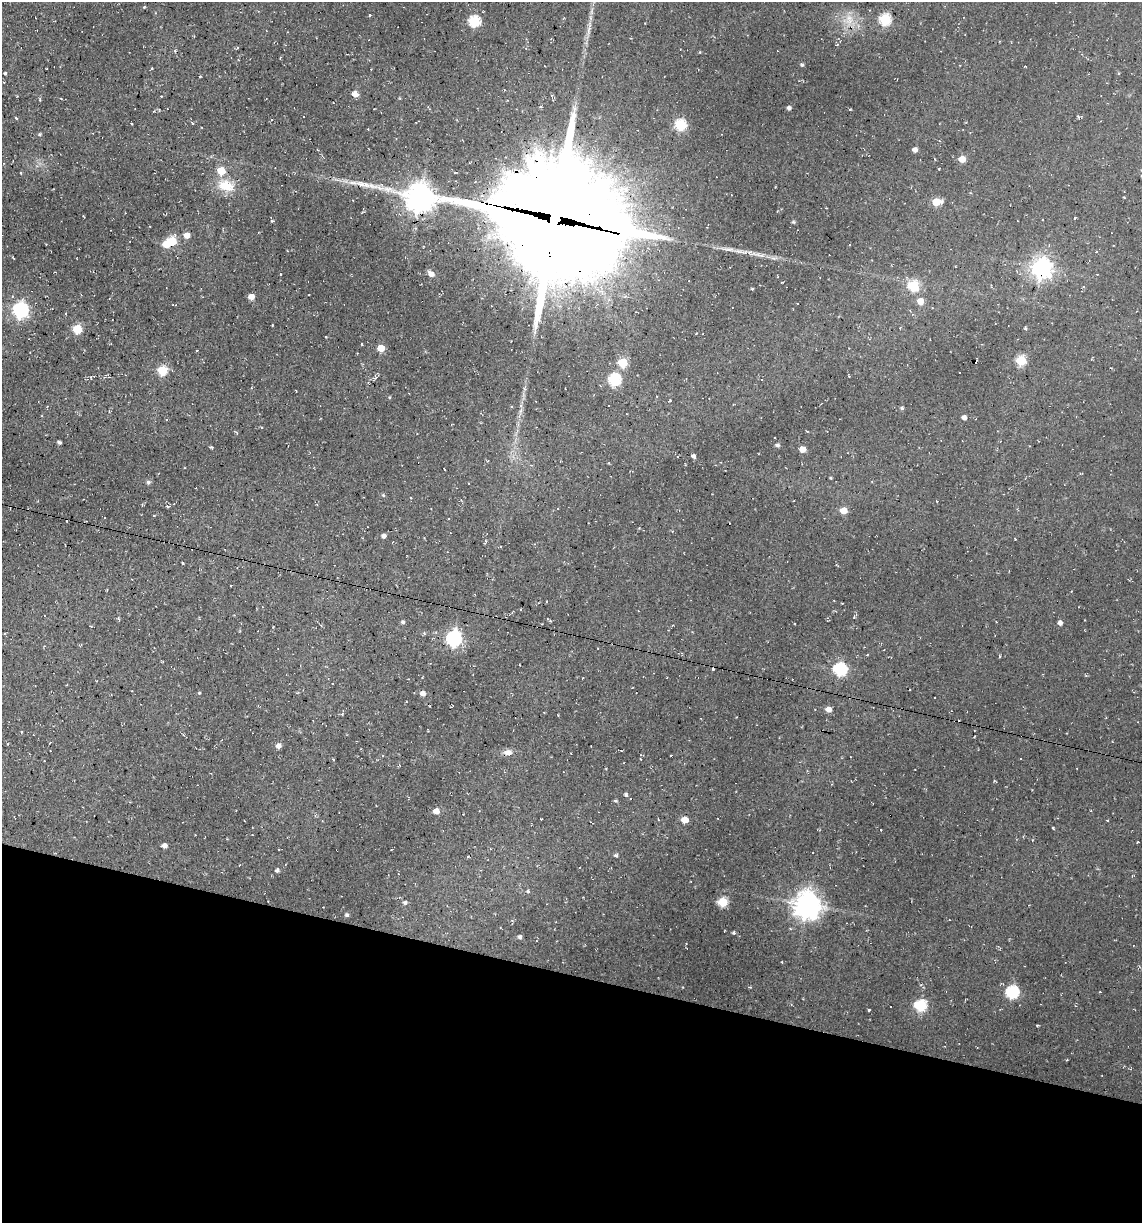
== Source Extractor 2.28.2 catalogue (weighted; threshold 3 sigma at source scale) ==
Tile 15 of 4 x 4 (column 3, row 4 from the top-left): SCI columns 2512-3651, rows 1-1221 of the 4904 x 4884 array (HDU 1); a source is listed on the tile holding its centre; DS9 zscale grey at full resolution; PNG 1144 x 1225 px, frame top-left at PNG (2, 2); no overlay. Shown black and unused: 20% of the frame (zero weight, under 2 of 3 exposures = <1% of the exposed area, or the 3 px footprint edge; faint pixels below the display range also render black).
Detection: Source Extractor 2.28.2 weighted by HDU 2 'WHT'; one run over the whole footprint, this tile lists its part. Background 0.136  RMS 0.014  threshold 0.0627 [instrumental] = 3 sigma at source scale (4.5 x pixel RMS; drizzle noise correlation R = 1.50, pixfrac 1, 0.05/0.05 arcsec/px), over >= 5 px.
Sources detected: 150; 1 inside a brighter object's white glare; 23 cosmic-ray / hot-pixel residue — not listed; the other 126 listed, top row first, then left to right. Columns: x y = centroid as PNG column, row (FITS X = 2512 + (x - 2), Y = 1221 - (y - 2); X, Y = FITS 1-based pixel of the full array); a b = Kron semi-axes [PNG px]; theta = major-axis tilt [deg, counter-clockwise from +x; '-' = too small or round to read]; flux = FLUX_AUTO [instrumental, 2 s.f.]
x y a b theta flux
144 7 4 3 - 1.2
370 15 4 3 - 1.1
885 19 6 6 - 130
849 20 19 12 -88 23
474 21 6 6 - 130
589 28 24 5 82 12
837 45 5 3 - 1.4
700 52 4 3 - 0.95
802 65 5 4 - 2.5
151 69 4 3 - 1.6
5 73 4 3 - 2
200 76 4 2 - 1
355 94 4 4 - 18
161 96 3 2 - 0.84
40 99 5 3 - 1.6
789 108 4 4 - 4.4
850 109 4 2 - 1.1
16 118 5 3 - 1.3
192 123 5 4 - 1.4
681 125 6 6 - 110
368 129 3 2 - 0.93
40 134 5 4 - 2.4
915 150 4 4 - 6.3
962 159 5 5 - 19
221 171 5 5 - 40
21 173 3 3 - 1.5
226 186 21 13 -18 33
420 198 9 9 - 2100
936 202 6 5 - 35
1075 218 3 2 - 1.2
555 219 45 38 -17 40000
272 221 5 3 - 1.5
793 222 5 4 - 1.9
187 235 5 5 - 13
172 241 6 6 - 63
728 249 25 5 -7 11
758 254 30 5 -12 14
13 258 6 2 -44 1.1
1042 268 7 7 - 810
280 274 3 2 - 1.2
431 274 8 5 -34 8.8
782 282 3 2 - 1
913 286 6 6 - 96
752 289 3 3 - 1.5
251 297 5 4 - 14
920 301 6 6 - 14
20 310 7 6 - 370
1025 328 4 3 - 2.1
77 329 5 5 - 63
696 334 4 2 - 0.99
381 348 6 6 - 21
1021 360 5 5 - 75
623 363 5 5 - 53
162 370 6 5 - 65
849 376 3 2 - 1.2
374 378 8 3 25 2.5
614 379 6 6 - 150
761 379 3 2 - 1.2
296 390 3 2 - 1.2
390 397 5 3 - 1.2
902 408 4 4 - 2.6
109 411 4 4 - 1.2
521 411 9 4 71 3.9
964 418 4 4 - 6
166 420 4 3 - 1.2
237 433 6 3 -70 1.4
59 442 4 3 - 2.6
777 445 5 4 - 3.3
211 447 5 4 - 1.8
802 449 5 5 - 15
694 456 5 4 - 3.5
487 461 4 3 - 1.3
1081 473 5 3 - 1.2
831 478 3 2 - 1.4
148 482 6 6 - 2.8
383 495 5 4 - 1.9
937 501 3 2 - 1.1
168 506 6 3 -9 1.4
557 509 3 2 - 1.4
844 510 5 5 - 22
154 516 3 3 - 1.1
383 536 4 4 - 5.6
1015 539 2 2 - 0.88
485 541 6 3 84 1.9
500 547 3 2 - 0.98
837 565 5 3 - 1.4
855 616 8 3 54 1.9
547 619 5 4 - 1.7
403 622 5 4 - 3
1060 623 5 4 - 5.8
454 638 7 6 - 380
1000 656 3 3 - 1.4
840 669 7 6 - 190
332 683 3 3 - 2.8
199 693 4 3 - 1.5
423 693 5 5 - 8.1
828 709 6 6 - 9.2
342 714 4 4 - 1.3
558 715 2 2 - 0.87
278 746 5 5 - 7.2
508 752 9 7 1 9.3
333 759 4 3 - 1.5
626 795 5 4 - 3
615 801 5 4 - 1.9
436 811 6 6 - 11
541 819 3 3 - 1.2
685 820 5 5 - 20
1107 820 3 2 - 0.97
881 830 3 2 - 0.91
164 846 5 4 - 6.7
279 849 3 2 - 0.92
616 855 5 4 - 2.8
468 857 4 2 - 1.1
277 870 5 4 - 3.6
528 891 5 5 - 2.1
405 902 5 5 - 3.1
723 902 5 5 - 71
807 905 9 9 - 1700
347 915 4 4 - 2.9
734 933 4 4 - 2.2
520 937 5 4 - 3.6
782 962 3 3 - 1.2
1012 992 6 6 - 160
920 1005 6 6 - 130
869 1010 3 2 - 1.6
1037 1025 4 2 - 1.3
Overlapping masked pixels (flux is a lower limit): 2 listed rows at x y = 420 198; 555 219
Unlisted compact peaks at least as high as the median listed source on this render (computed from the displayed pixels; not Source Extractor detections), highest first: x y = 1053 828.